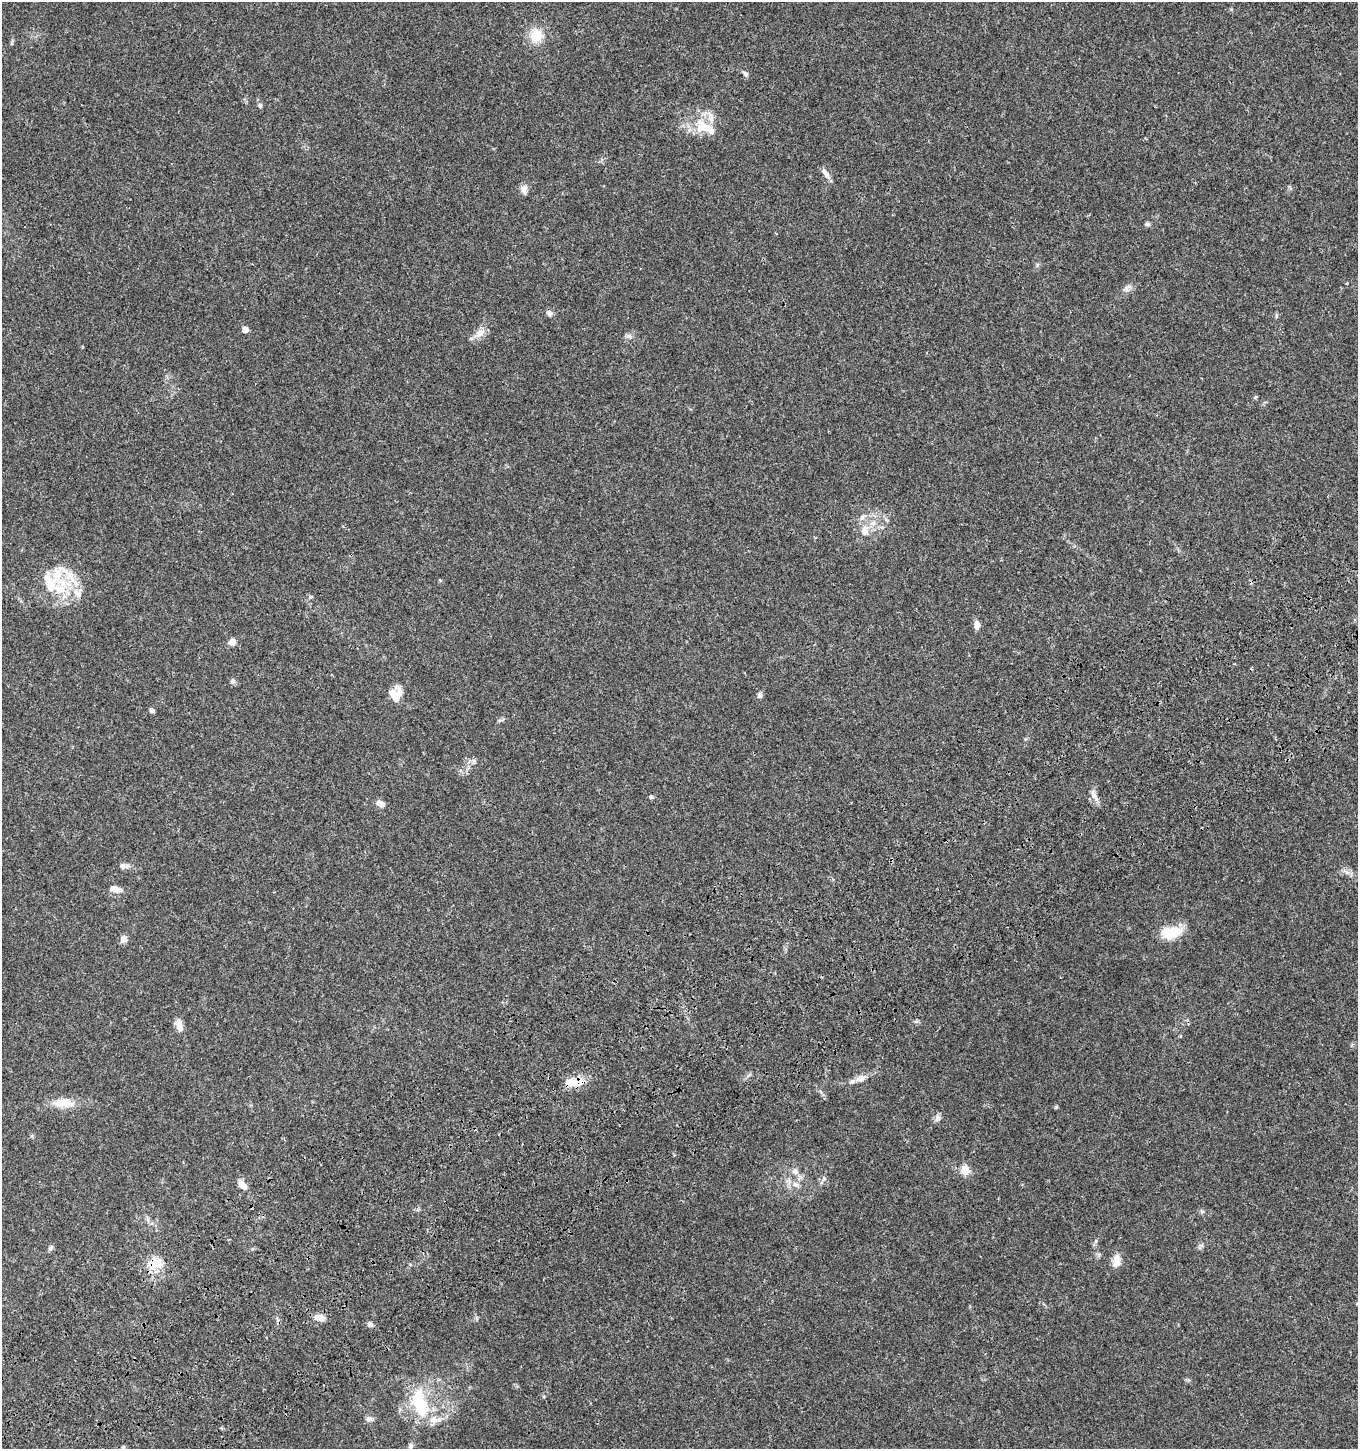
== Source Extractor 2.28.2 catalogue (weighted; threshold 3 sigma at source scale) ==
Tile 7 of 4 x 4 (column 3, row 2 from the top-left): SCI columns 2888-4243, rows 3004-4450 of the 5835 x 6003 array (HDU 1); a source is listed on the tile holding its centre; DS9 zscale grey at full resolution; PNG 1360 x 1451 px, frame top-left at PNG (2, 2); no overlay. Shown black and unused: <1% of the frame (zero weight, under 3 of 4 exposures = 6% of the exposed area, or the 3 px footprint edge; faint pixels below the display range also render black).
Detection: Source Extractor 2.28.2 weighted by HDU 2 'WHT'; one run over the whole footprint, this tile lists its part. Background 0.0364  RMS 0.0035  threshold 0.0156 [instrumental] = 3 sigma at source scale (4.5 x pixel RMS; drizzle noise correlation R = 1.50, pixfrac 1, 0.0396/0.0396 arcsec/px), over >= 5 px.
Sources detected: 63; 9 inside a brighter listed object's ellipse — not listed separately; the other 54 listed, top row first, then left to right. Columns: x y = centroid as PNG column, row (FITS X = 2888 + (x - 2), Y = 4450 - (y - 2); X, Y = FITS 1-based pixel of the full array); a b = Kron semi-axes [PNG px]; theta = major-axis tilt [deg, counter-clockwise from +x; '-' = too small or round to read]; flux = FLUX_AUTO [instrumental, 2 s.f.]
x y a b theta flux
536 35 18 15 -82 7
745 74 9 6 -52 0.84
260 106 6 5 - 0.57
705 128 34 16 -25 9.9
826 174 16 6 -55 1.8
524 189 12 8 -88 1.8
1147 224 7 5 -14 0.7
550 313 8 8 - 1.1
245 330 5 4 - 3.8
480 333 15 9 39 2.8
629 336 9 6 -19 1.1
1255 397 6 4 71 0.39
887 520 7 5 -29 0.71
865 531 17 11 88 3.9
62 582 29 11 -23 8.8
311 597 4 4 - 0.84
977 625 10 7 -90 1.9
232 642 7 6 - 2.9
233 681 7 6 - 0.91
396 694 17 14 78 5
759 695 8 6 74 0.93
152 710 5 4 - 1
474 761 8 6 90 0.87
1094 795 13 6 -64 2.1
651 797 5 5 - 0.58
380 803 9 6 -21 2.2
122 867 10 9 - 1.4
115 889 16 7 -10 2.9
1170 933 24 13 6 10
123 939 7 7 - 2.1
179 1025 15 7 -73 3
749 1075 9 3 45 0.59
861 1079 13 9 17 2.7
576 1083 26 10 8 5.7
63 1103 30 11 -3 6.2
1056 1107 6 3 73 0.37
937 1118 10 7 59 1.2
965 1170 5 5 - 15
795 1171 10 8 -30 1.7
824 1179 9 7 66 1.1
795 1184 11 6 -21 1.7
243 1185 13 7 -50 2.9
1202 1211 6 5 - 0.64
1096 1241 6 5 - 0.61
51 1248 9 5 53 0.79
252 1249 5 3 - 0.36
1116 1261 17 9 89 3.1
154 1264 23 13 63 6.2
319 1317 14 8 -5 2.5
370 1324 6 5 - 1.2
420 1404 41 20 -75 17
369 1419 10 7 -5 1.3
411 1446 8 6 89 0.9
123 1447 6 4 0 0.51
Overlapping masked pixels (flux is a lower limit): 2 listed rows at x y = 576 1083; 154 1264